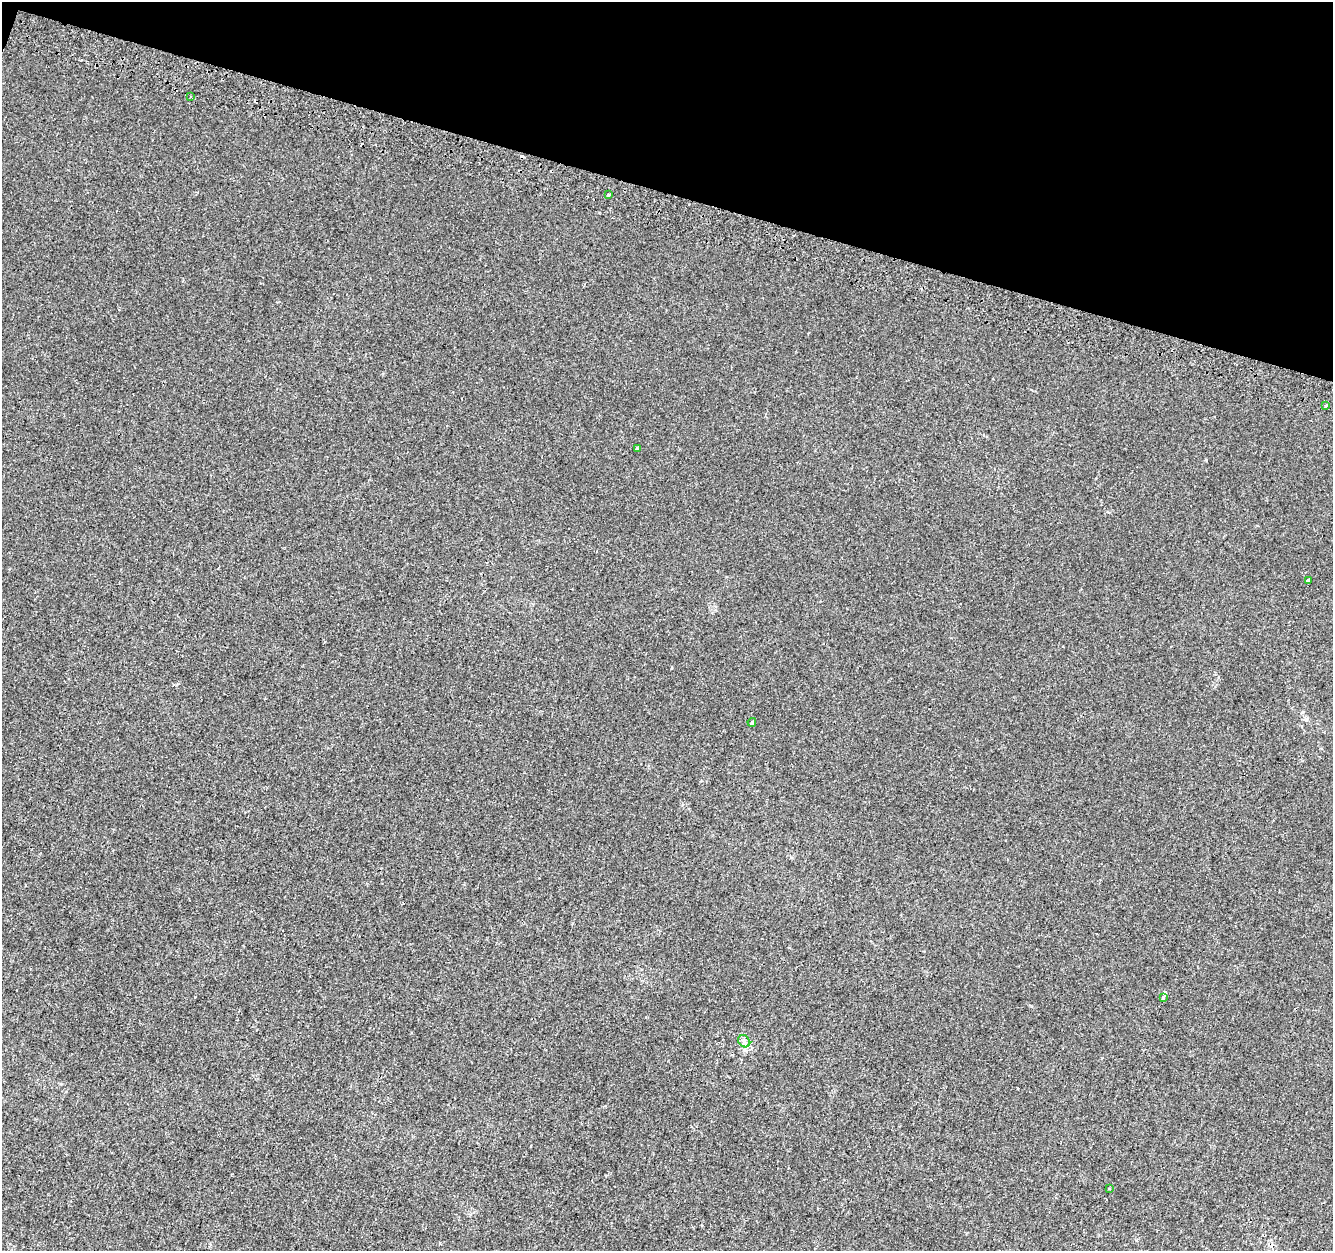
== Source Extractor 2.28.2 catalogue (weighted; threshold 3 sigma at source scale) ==
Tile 2 of 4 x 4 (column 2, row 1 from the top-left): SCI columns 1367-2697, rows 4076-5324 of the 5374 x 5589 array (HDU 1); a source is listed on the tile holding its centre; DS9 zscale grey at full resolution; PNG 1335 x 1253 px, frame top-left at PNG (2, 2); each listed source drawn as its Kron ellipse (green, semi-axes under 4 px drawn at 4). Shown black and unused: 15% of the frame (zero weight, under 2 of 3 exposures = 3% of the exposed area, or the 3 px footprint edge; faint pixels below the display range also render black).
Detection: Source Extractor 2.28.2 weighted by HDU 2 'WHT'; one run over the whole footprint, this tile lists its part. Background 1.37e-04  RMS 0.0028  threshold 0.0124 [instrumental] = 3 sigma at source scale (4.5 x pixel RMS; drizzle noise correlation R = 1.50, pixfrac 1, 0.0396/0.0396 arcsec/px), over >= 5 px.
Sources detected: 14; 5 cosmic-ray / hot-pixel residue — neither listed nor drawn; the other 9 listed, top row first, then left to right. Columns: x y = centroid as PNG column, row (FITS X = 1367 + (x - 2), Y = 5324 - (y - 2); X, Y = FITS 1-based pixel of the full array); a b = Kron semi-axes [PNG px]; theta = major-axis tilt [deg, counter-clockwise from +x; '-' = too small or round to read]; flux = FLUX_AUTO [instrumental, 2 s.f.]
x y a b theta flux
190 96 3 2 - 0.42
609 194 3 3 - 0.96
1326 405 3 3 - 1.6
637 448 3 3 - 0.38
1308 581 3 3 - 4.2
752 722 4 3 - 0.55
1164 998 3 3 - 43
744 1041 7 5 -45 0.83
1109 1189 3 2 - 0.19